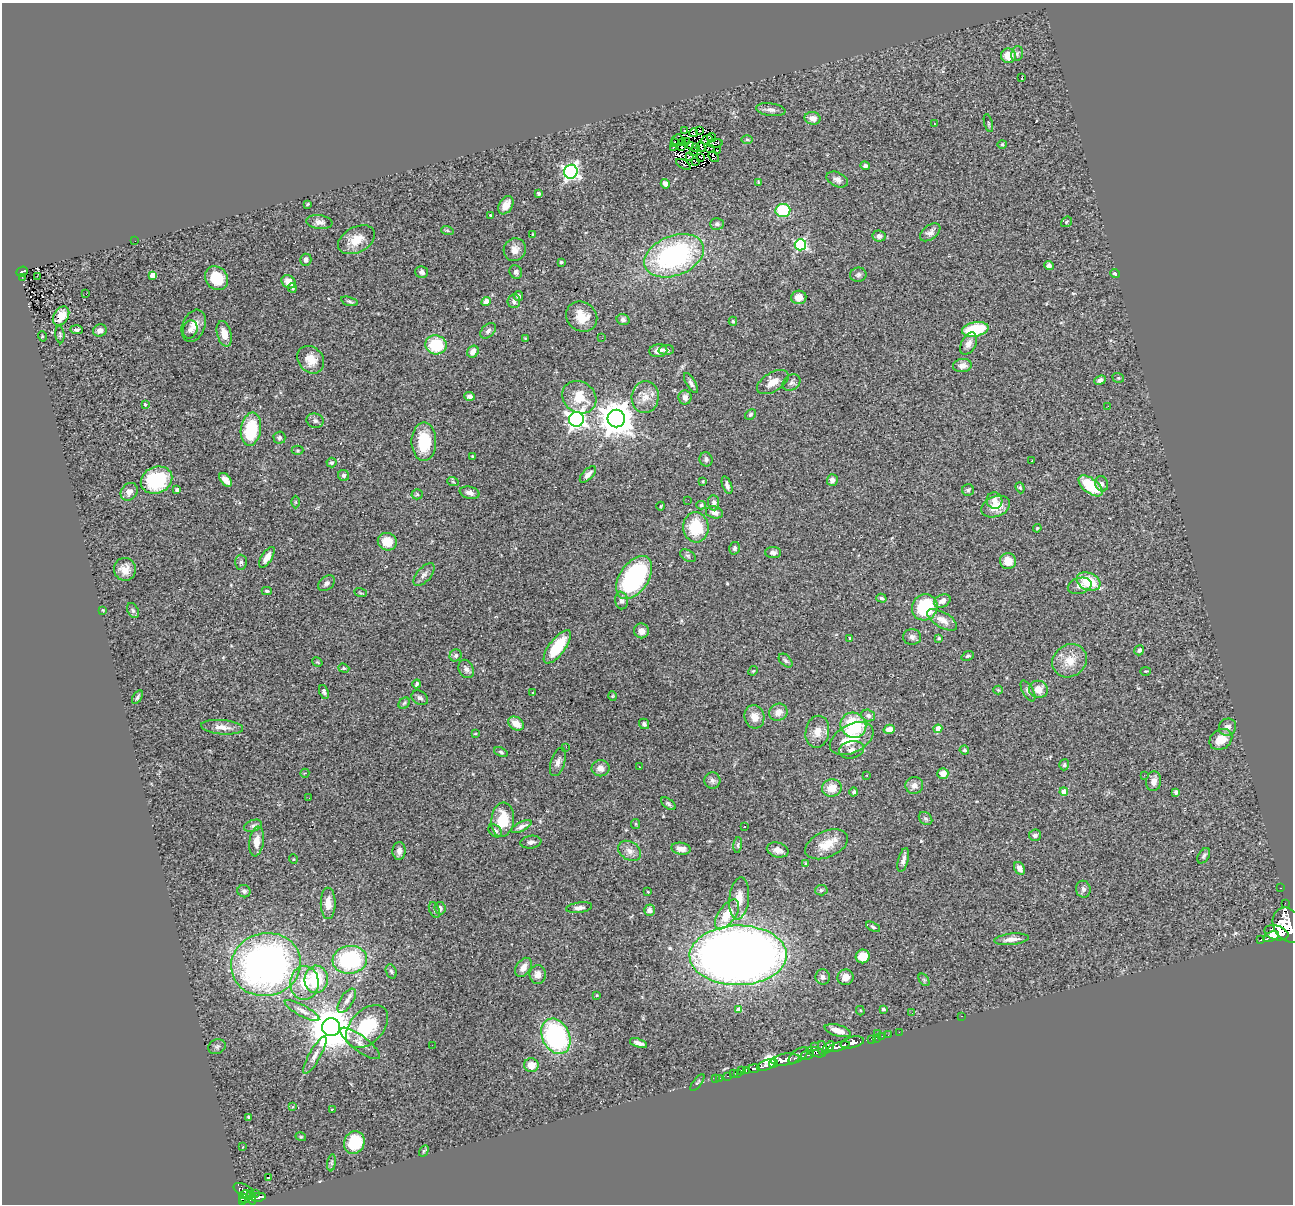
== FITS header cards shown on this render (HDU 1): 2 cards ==
NAXIS1  =                 1291
NAXIS2  =                 1202

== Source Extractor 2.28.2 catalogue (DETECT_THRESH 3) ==
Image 1291 x 1202 px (HDU 1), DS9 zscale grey, 1 PNG px = 1 image px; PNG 1295 x 1206 px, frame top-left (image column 1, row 1202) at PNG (2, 3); each listed source drawn as its Kron ellipse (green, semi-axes under 4 px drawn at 4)
Background 1.13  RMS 0.096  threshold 0.289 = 3 sigma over >= 5 px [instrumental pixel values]
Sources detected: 342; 3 with non-positive FLUX_AUTO (blend fragments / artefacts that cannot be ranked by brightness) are neither listed nor drawn; the other 339 listed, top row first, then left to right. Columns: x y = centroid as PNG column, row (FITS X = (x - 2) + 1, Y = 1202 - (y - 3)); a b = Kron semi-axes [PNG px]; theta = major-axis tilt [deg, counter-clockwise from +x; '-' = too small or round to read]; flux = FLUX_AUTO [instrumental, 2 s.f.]
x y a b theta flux
1017 54 7 5 76 15
1008 56 7 7 - 100
1022 77 3 2 - 32
771 110 15 6 -8 28
813 118 8 6 -12 43
934 123 2 2 - 5.2
988 123 9 3 -75 8.1
700 130 3 2 - 9.8
685 131 4 2 - 4.8
694 133 4 4 - 7.7
712 138 4 2 - 4.7
677 139 5 5 - 10
747 139 6 4 -1 7.9
707 140 6 3 20 6.9
674 142 3 2 - 15
682 142 2 2 - 2.5
687 142 4 2 - 5.4
715 143 8 3 2 12
1002 144 4 4 - 7
690 145 4 2 - 4.2
673 147 3 2 - 3.7
682 147 4 2 - 3.9
696 147 3 2 - 5.9
701 147 5 2 - 6.9
710 148 5 2 - 3
693 151 2 2 - 7
717 151 2 2 - 3.6
689 156 3 2 - 9.2
700 157 3 2 - 5.2
714 157 6 3 -50 6.7
696 161 3 2 - 4.2
683 164 8 2 -29 4.6
865 166 5 4 - 16
571 172 7 6 - 1800
837 180 11 7 -25 28
759 182 4 3 - 9.5
665 184 5 4 - 24
538 193 3 3 - 17
307 204 3 2 - 6
506 205 10 6 57 57
783 210 7 6 - 280
490 215 3 3 - 5.9
319 222 13 7 -8 30
1066 222 6 4 38 8.3
717 224 7 6 - 18
447 230 6 4 -19 10
930 232 11 7 37 29
532 234 3 2 - 4.1
879 236 6 5 - 27
356 240 20 12 27 100
135 241 2 2 - 3.1
800 245 6 5 - 730
515 250 11 11 - 49
674 256 31 20 22 1100
306 260 6 5 - 22
561 262 3 3 - 8.9
1049 265 5 4 - 18
22 272 6 4 22 110
422 272 6 5 - 22
516 272 7 6 - 19
1115 274 5 4 - 14
153 275 4 4 - 96
858 275 8 7 - 21
37 276 3 2 - 5.5
22 277 3 3 - 7.8
217 278 12 10 -50 170
288 282 7 6 - 74
292 288 5 3 - 11
86 294 2 2 - 8.5
518 296 5 4 - 15
799 297 8 6 5 57
349 301 9 4 -15 12
514 301 7 6 - 26
486 302 5 4 - 66
61 316 10 7 57 73
582 317 16 14 -38 110
623 320 6 5 - 16
733 321 4 4 - 9.5
194 326 16 11 69 63
190 329 9 7 74 25
975 329 13 7 11 320
76 330 6 4 -3 14
100 330 7 6 - 29
488 331 9 6 45 20
60 334 9 4 -85 11
224 334 13 7 -75 71
42 336 5 3 - 5.6
602 338 3 3 - 6.2
525 339 3 3 - 5.7
969 344 12 7 61 38
436 345 11 9 -13 260
666 350 8 5 3 19
658 351 9 6 8 46
473 352 6 5 - 45
311 360 15 12 -49 97
962 366 9 6 6 36
1118 378 6 5 - 10
1100 380 6 4 21 22
773 382 18 9 31 66
691 383 11 4 -60 22
791 383 9 7 35 21
469 396 5 4 - 22
579 397 18 15 -35 150
645 397 16 13 84 78
685 397 7 6 - 25
145 405 3 3 - 15
1108 406 2 2 - 5.3
750 414 6 5 - 12
616 418 9 8 - 15000
577 419 7 7 - 2600
315 421 9 7 -16 20
251 429 16 10 81 330
279 438 6 6 - 17
424 442 19 12 90 250
297 450 6 4 0 9
472 456 3 3 - 6.9
706 459 7 6 - 17
1032 461 2 2 - 3.6
331 463 5 5 - 11
588 474 10 5 46 35
344 475 6 5 - 14
156 480 16 13 24 420
226 480 8 5 -47 41
832 480 6 5 - 29
703 481 4 3 - 5.7
453 482 6 3 -19 7.9
1102 484 8 6 -71 24
727 485 9 4 -70 20
1091 486 14 7 -37 220
1020 488 5 4 - 8.2
177 490 4 3 - 20
968 490 6 6 - 12
129 492 9 7 51 32
470 493 10 6 -14 28
417 494 5 5 - 8.7
688 500 2 2 - 4
994 501 8 7 - 38
295 502 6 4 90 8.2
714 503 7 5 -84 19
701 505 5 4 - 8.9
661 506 4 3 - 4.8
996 506 15 10 22 96
714 512 9 6 -13 31
696 527 15 12 -84 250
1037 528 4 3 - 6.6
387 542 9 8 - 100
734 548 6 5 - 13
773 553 8 5 -2 19
688 556 8 5 -30 13
267 557 12 5 58 46
1008 561 8 8 - 92
241 562 7 5 -89 15
125 569 11 11 - 61
424 575 14 7 48 30
634 577 24 14 56 840
1088 581 12 8 -22 190
327 583 9 6 38 21
1080 586 12 8 16 29
267 591 5 3 - 11
360 593 6 2 -21 5
881 598 5 4 - 13
621 600 9 6 -80 24
942 601 9 6 27 37
925 607 13 12 - 360
103 610 4 4 - 5.5
133 611 8 5 -63 14
942 620 17 7 -30 67
641 631 7 7 - 34
912 637 9 8 - 24
850 638 3 3 - 7.4
939 638 4 4 - 8.9
557 647 20 8 53 250
1139 650 5 4 - 13
456 655 6 5 - 14
968 656 6 4 22 11
786 661 8 5 -45 15
1069 661 18 16 37 110
317 662 5 3 - 6.4
344 668 6 4 -20 8.2
466 669 9 7 -64 27
753 671 5 4 - 6.7
1146 671 5 2 - 5.5
417 684 4 3 - 12
1038 689 9 8 - 72
998 690 4 4 - 6.5
1028 691 11 5 -60 23
324 692 7 4 -67 16
533 692 3 3 - 7.6
612 696 5 3 - 5.3
137 697 7 3 57 12
420 698 9 6 -31 22
404 703 6 5 - 10
778 712 9 8 - 56
868 716 7 6 - 20
754 717 12 10 -76 66
516 724 8 6 -33 72
644 724 5 5 - 15
853 725 13 12 - 380
222 727 21 7 -5 57
1228 727 9 8 - 34
889 729 6 4 15 53
938 729 4 4 - 100
817 732 16 11 80 74
475 734 4 2 - 4.7
852 738 23 14 28 190
1221 739 12 9 34 91
566 747 3 2 - 5.5
851 750 12 8 12 35
964 750 5 4 - 15
501 752 7 4 -22 11
558 762 14 7 72 34
1064 765 5 5 - 11
639 767 2 2 - 5
600 768 9 8 - 45
305 773 4 3 - 5.5
943 774 5 5 - 60
867 775 3 2 - 4.1
1144 775 2 2 - 27
712 780 8 8 - 21
1154 781 10 7 80 47
914 785 9 8 - 38
832 788 10 9 - 83
854 792 4 4 - 14
1064 792 4 4 - 85
1176 792 4 4 - 16
309 798 3 2 - 5.2
668 804 8 5 -38 13
925 818 7 6 - 16
503 820 17 11 83 200
636 824 5 4 - 7.8
253 826 9 5 21 17
745 826 3 3 - 14
521 827 11 4 26 25
495 831 7 5 -41 21
1035 835 6 5 - 14
257 841 15 7 82 68
531 842 10 6 6 23
827 844 22 13 23 130
738 845 8 4 84 12
681 849 10 6 -10 45
778 850 11 7 -14 39
399 851 9 6 88 28
630 851 12 9 -34 43
1204 856 8 5 57 15
293 859 5 3 - 4.7
903 860 12 5 75 25
806 863 4 3 - 6.8
1019 868 7 5 -56 39
1281 888 3 2 - 26
1083 889 8 7 - 19
821 890 6 5 - 12
244 891 6 6 - 18
648 892 3 2 - 5.1
739 898 21 10 84 84
328 903 16 7 -90 64
1285 903 2 2 - 12
440 908 6 5 - 16
579 908 13 5 8 30
434 910 8 5 -68 15
649 910 5 5 - 34
727 914 17 8 55 120
1288 925 18 14 -60 10000
873 927 7 4 -27 11
1276 933 12 7 -15 4000
1271 937 8 4 22 2200
1011 939 17 5 6 49
1261 940 3 3 - 110
738 955 48 30 1 9300
863 956 7 6 - 83
350 960 17 14 6 690
266 964 35 31 14 2700
523 967 10 7 56 52
391 971 7 5 -71 12
538 974 9 8 - 42
823 977 7 7 - 28
846 977 8 7 - 54
316 979 14 11 87 290
924 980 7 4 -56 11
304 983 17 14 88 160
597 995 3 2 - 4.5
347 1001 14 6 58 33
883 1009 3 3 - 21
739 1010 4 4 - 86
302 1011 19 5 -29 41
860 1011 5 3 - 6.8
912 1013 3 3 - 2.9
961 1016 3 2 - 57
331 1027 9 9 - 27000
367 1027 25 16 46 340
838 1031 13 5 -15 58
899 1032 2 2 - 12
877 1033 2 2 - 110
888 1035 2 2 - 15
556 1036 18 13 -64 930
882 1036 2 2 - 21
876 1038 2 2 - 14
872 1039 3 2 - 17
852 1042 12 5 14 1900
360 1043 24 7 -37 52
638 1043 9 4 -19 28
432 1045 2 2 - 2.6
814 1046 2 2 - 27
217 1047 9 7 21 19
828 1047 7 4 44 840
839 1047 11 3 16 1600
822 1048 7 4 -78 630
816 1052 10 4 -16 1100
315 1055 21 6 61 42
798 1055 11 6 36 1400
807 1055 7 3 12 400
785 1059 14 6 9 4300
773 1063 4 3 - 850
531 1065 7 7 - 84
766 1065 10 5 21 2300
754 1068 5 3 - 350
741 1070 3 2 - 8.9
746 1070 4 3 - 190
738 1073 3 2 - 38
733 1074 2 2 - 12
728 1076 3 2 - 21
720 1078 2 2 - 3.5
716 1079 2 2 - 12
697 1082 10 3 52 11
292 1107 3 2 - 9.7
332 1109 4 2 - 7.4
248 1117 3 3 - 9.2
301 1137 5 3 - 5.9
354 1143 11 10 - 230
243 1147 3 2 - 5.3
424 1151 6 4 59 8.1
332 1163 8 4 82 11
269 1177 4 3 - 14
244 1191 11 6 -28 370
256 1193 3 2 - 9.9
245 1195 6 3 22 240
258 1197 7 3 10 160
244 1198 5 3 - 270
251 1198 7 4 -72 510
243 1202 4 3 - 260
At the frame edge (FLAGS 8, measured only in part): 1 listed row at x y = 1288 925
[3 non-positive-flux detections neither listed nor drawn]